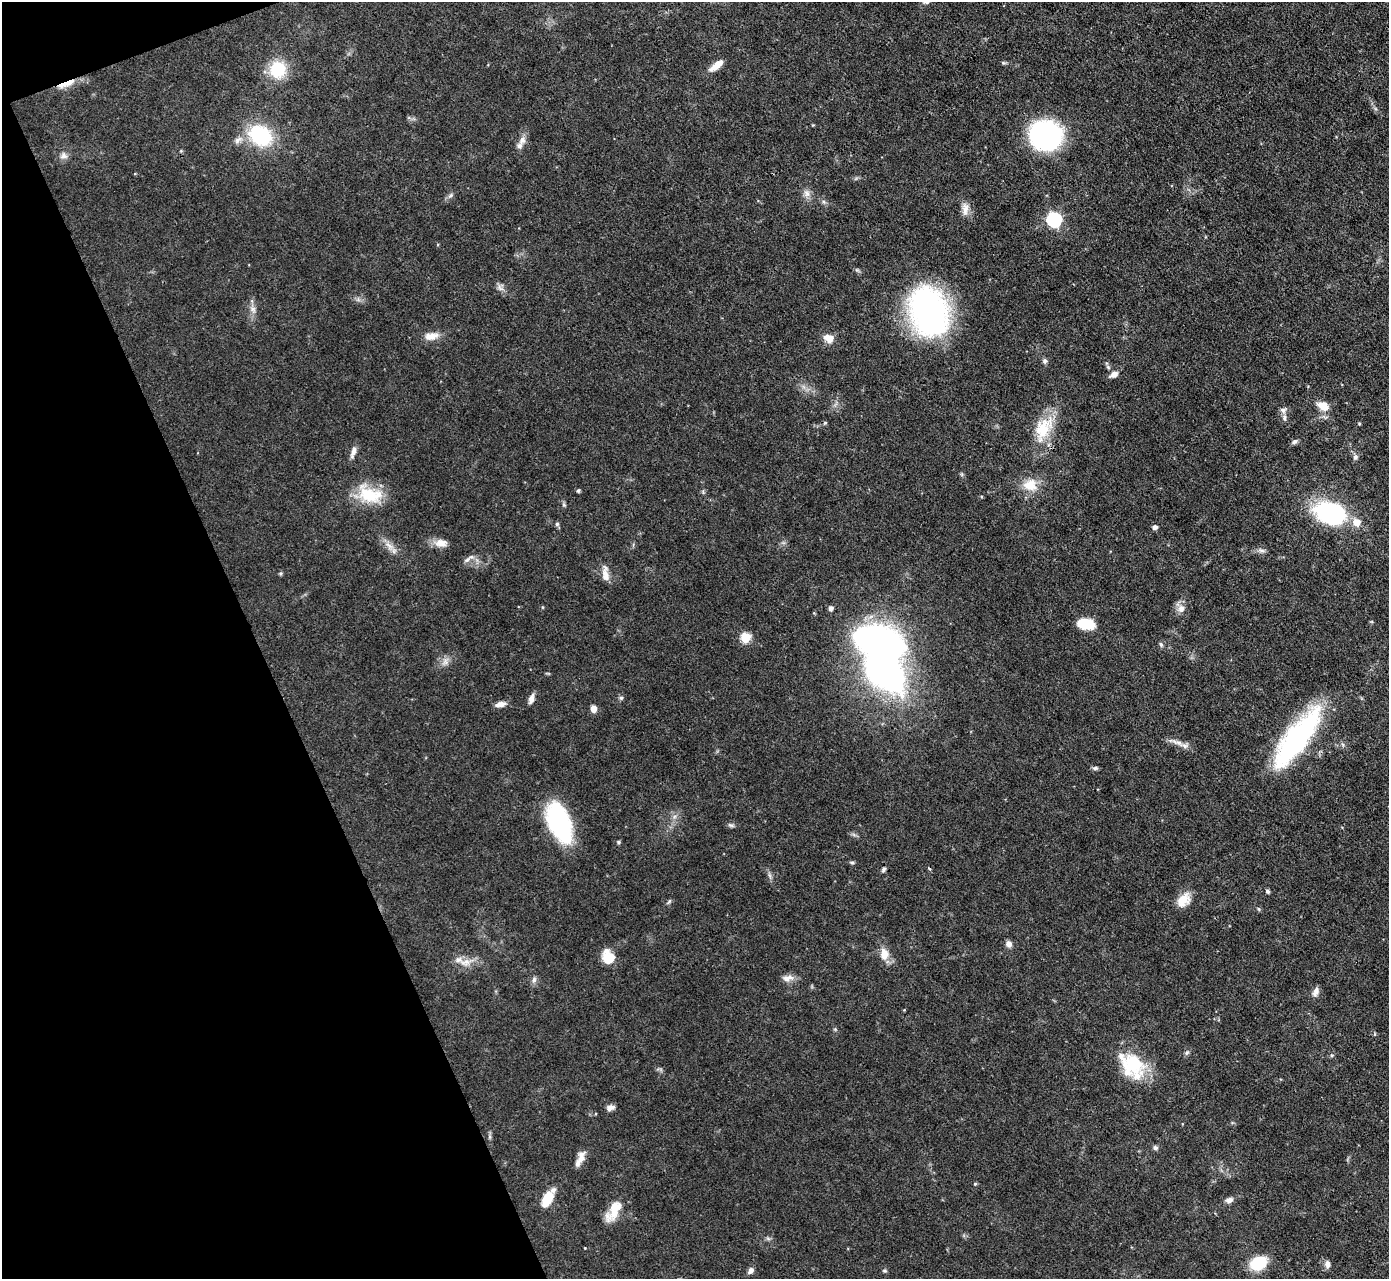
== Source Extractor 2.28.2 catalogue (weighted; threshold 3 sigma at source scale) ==
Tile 5 of 4 x 4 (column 1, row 2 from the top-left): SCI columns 2-1388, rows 2703-3979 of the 5551 x 5536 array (HDU 1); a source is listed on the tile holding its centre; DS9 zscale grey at full resolution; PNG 1391 x 1281 px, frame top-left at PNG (2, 2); no overlay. Shown black and unused: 19% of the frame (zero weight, under 3 of 4 exposures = <1% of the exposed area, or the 3 px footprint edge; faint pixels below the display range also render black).
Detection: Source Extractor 2.28.2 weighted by HDU 2 'WHT'; one run over the whole footprint, this tile lists its part. Background 0.0852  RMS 0.0051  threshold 0.0229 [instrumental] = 3 sigma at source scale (4.5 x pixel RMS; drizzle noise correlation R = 1.50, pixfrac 1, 0.05/0.05 arcsec/px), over >= 5 px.
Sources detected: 95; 2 inside a brighter object's white glare — not listed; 5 inside a brighter listed object's ellipse — not listed separately; the other 88 listed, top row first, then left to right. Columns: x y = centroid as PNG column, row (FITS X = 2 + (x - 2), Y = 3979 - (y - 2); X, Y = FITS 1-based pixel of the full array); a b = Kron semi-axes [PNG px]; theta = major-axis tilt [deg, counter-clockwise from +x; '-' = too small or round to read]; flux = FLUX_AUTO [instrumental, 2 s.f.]
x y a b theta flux
1003 63 5 4 - 0.62
716 66 19 7 38 5.2
277 69 15 14 - 22
70 82 17 7 34 5.5
260 135 21 17 -33 39
1046 135 23 20 -6 120
522 140 11 8 54 2.8
64 156 9 9 - 2.3
807 193 9 8 - 2.4
450 195 8 5 45 1.2
965 209 18 8 87 3.7
1054 219 6 6 - 99
500 288 11 5 -45 1.8
253 309 10 6 -46 2
929 312 35 24 -72 190
431 336 20 9 10 5
829 338 13 10 -21 4.6
1045 361 7 6 - 1.1
1108 367 7 4 -46 0.98
1114 374 11 7 29 2.7
1323 406 13 8 -26 6.6
1283 410 8 7 - 1.8
1284 417 8 6 -90 1.4
825 423 5 4 - 0.55
1043 428 36 19 61 19
1294 442 8 6 32 1.2
353 452 16 6 71 2.7
1355 457 7 6 - 1.6
1030 485 18 16 -6 9.4
578 490 5 4 - 0.73
370 494 34 19 -20 19
564 505 6 4 -45 0.74
1330 513 22 15 -11 93
1356 522 6 6 - 7.3
557 524 5 5 - 0.89
1155 527 6 5 - 1.5
441 543 17 10 3 4.5
389 545 14 6 -38 3.6
1262 551 9 5 -6 1.5
467 560 10 5 41 1.8
281 573 5 5 - 0.68
605 574 22 8 -84 4.3
831 608 5 5 - 2
1181 609 11 10 - 3.4
1085 624 16 9 -9 15
745 637 5 5 - 27
878 642 41 22 -15 210
1161 644 7 5 -68 0.93
445 662 11 5 -89 1.9
621 698 6 5 - 0.92
531 699 11 5 73 2.8
500 704 13 6 11 2.7
593 709 6 5 - 4.2
1298 737 66 19 53 100
1178 742 17 5 -14 3.4
1095 768 7 5 2 1
560 823 40 19 -69 60
731 825 9 4 -9 1
618 842 5 4 - 0.66
852 862 7 4 -8 0.76
884 869 6 5 - 0.95
929 869 4 3 - 0.63
1267 891 5 5 - 0.98
1183 900 17 13 47 7.4
669 901 7 4 58 0.81
1009 944 7 7 - 2.4
884 954 12 9 -79 6.3
608 957 16 13 -63 9.2
465 962 16 7 15 4.4
787 978 15 8 11 3.3
534 980 8 6 87 1.5
1316 992 13 7 71 2.3
1187 1052 7 4 20 0.81
1332 1055 6 4 18 0.64
1133 1064 36 21 -32 26
610 1108 11 6 19 2.1
490 1137 6 4 -72 0.86
1155 1148 6 5 - 1.3
581 1157 18 9 74 4.5
975 1184 4 4 - 0.6
547 1199 18 10 61 11
1229 1200 9 6 21 2.3
614 1213 32 11 52 8.1
585 1248 2 2 - 0.46
1258 1263 14 11 22 20
1327 1264 9 6 -81 2.1
750 1271 8 6 55 2
885 1271 6 4 -18 0.62
Overlapping masked pixels (flux is a lower limit): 1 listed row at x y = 70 82